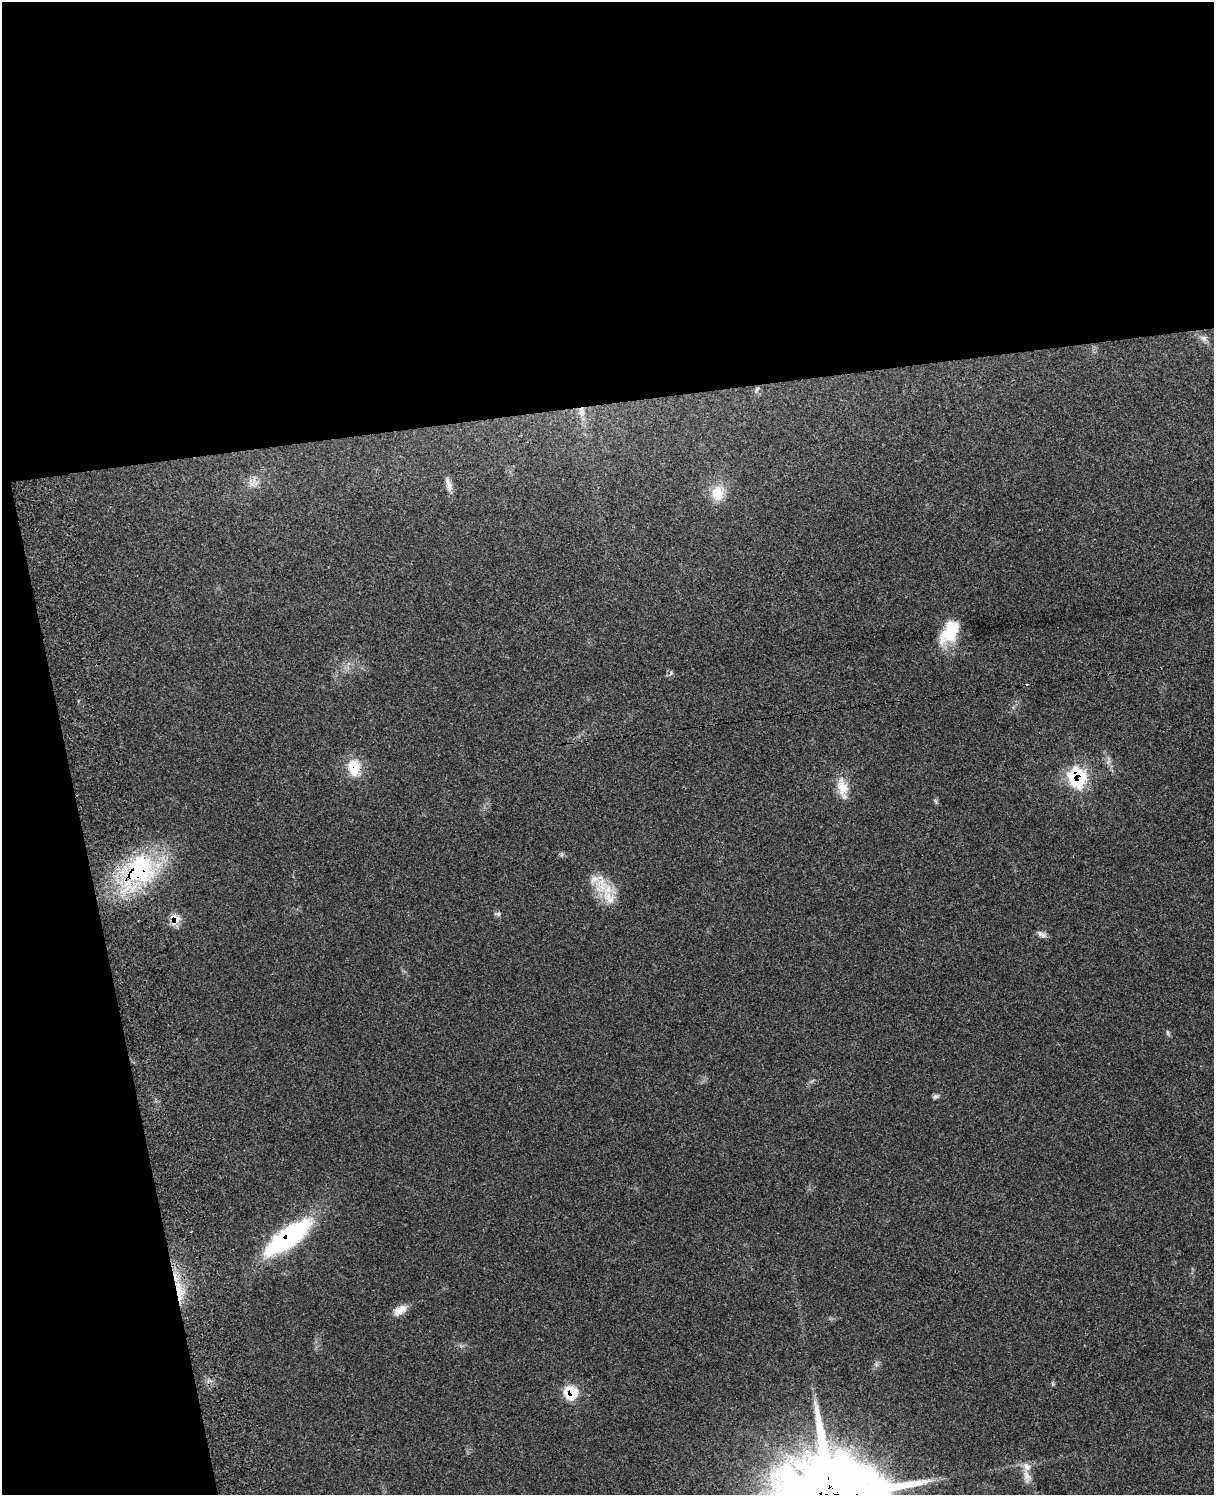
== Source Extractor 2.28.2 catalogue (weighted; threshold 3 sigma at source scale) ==
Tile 1 of 4 x 3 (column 1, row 1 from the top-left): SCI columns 114-1325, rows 3157-4649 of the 5082 x 4924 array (HDU 1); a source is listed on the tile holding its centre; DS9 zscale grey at full resolution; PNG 1216 x 1497 px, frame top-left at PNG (2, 2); no overlay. Shown black and unused: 33% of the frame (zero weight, under 3 of 4 exposures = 6% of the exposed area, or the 3 px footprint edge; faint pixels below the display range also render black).
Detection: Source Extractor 2.28.2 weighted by HDU 2 'WHT'; one run over the whole footprint, this tile lists its part. Background 0.234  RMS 0.0086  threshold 0.0388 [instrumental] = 3 sigma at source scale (4.5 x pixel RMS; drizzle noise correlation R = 1.50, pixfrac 1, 0.05/0.05 arcsec/px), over >= 5 px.
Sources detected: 30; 2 cosmic-ray / hot-pixel residue — not listed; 3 inside a brighter listed object's ellipse — not listed separately; the other 25 listed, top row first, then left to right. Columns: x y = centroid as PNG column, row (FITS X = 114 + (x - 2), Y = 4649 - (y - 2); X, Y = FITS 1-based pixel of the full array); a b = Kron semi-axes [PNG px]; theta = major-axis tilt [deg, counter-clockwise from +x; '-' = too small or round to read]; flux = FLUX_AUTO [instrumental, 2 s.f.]
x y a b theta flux
1204 338 10 8 -34 3.7
757 389 8 4 55 1.7
581 412 15 7 -89 6.6
253 482 16 11 -30 7.6
449 485 20 7 -72 5.4
717 493 21 16 -82 17
950 632 30 17 57 30
354 768 22 15 -84 21
1078 778 11 11 - 93
842 788 31 13 -77 14
936 801 7 4 -87 1.4
141 869 44 41 32 100
601 885 25 22 -66 24
498 914 6 6 - 2
176 919 14 10 71 10
1041 934 13 6 -35 3.5
1167 1033 8 4 -81 1.5
935 1096 10 5 24 2.1
288 1237 59 19 36 110
178 1289 24 8 -42 13
400 1310 17 10 30 9.6
876 1364 7 4 -72 1.8
1053 1384 6 4 71 1.2
571 1392 10 9 - 34
1026 1475 22 9 -73 9.3
Overlapping masked pixels (flux is a lower limit): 8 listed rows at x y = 581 412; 354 768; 1078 778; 141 869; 176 919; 288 1237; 178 1289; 571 1392